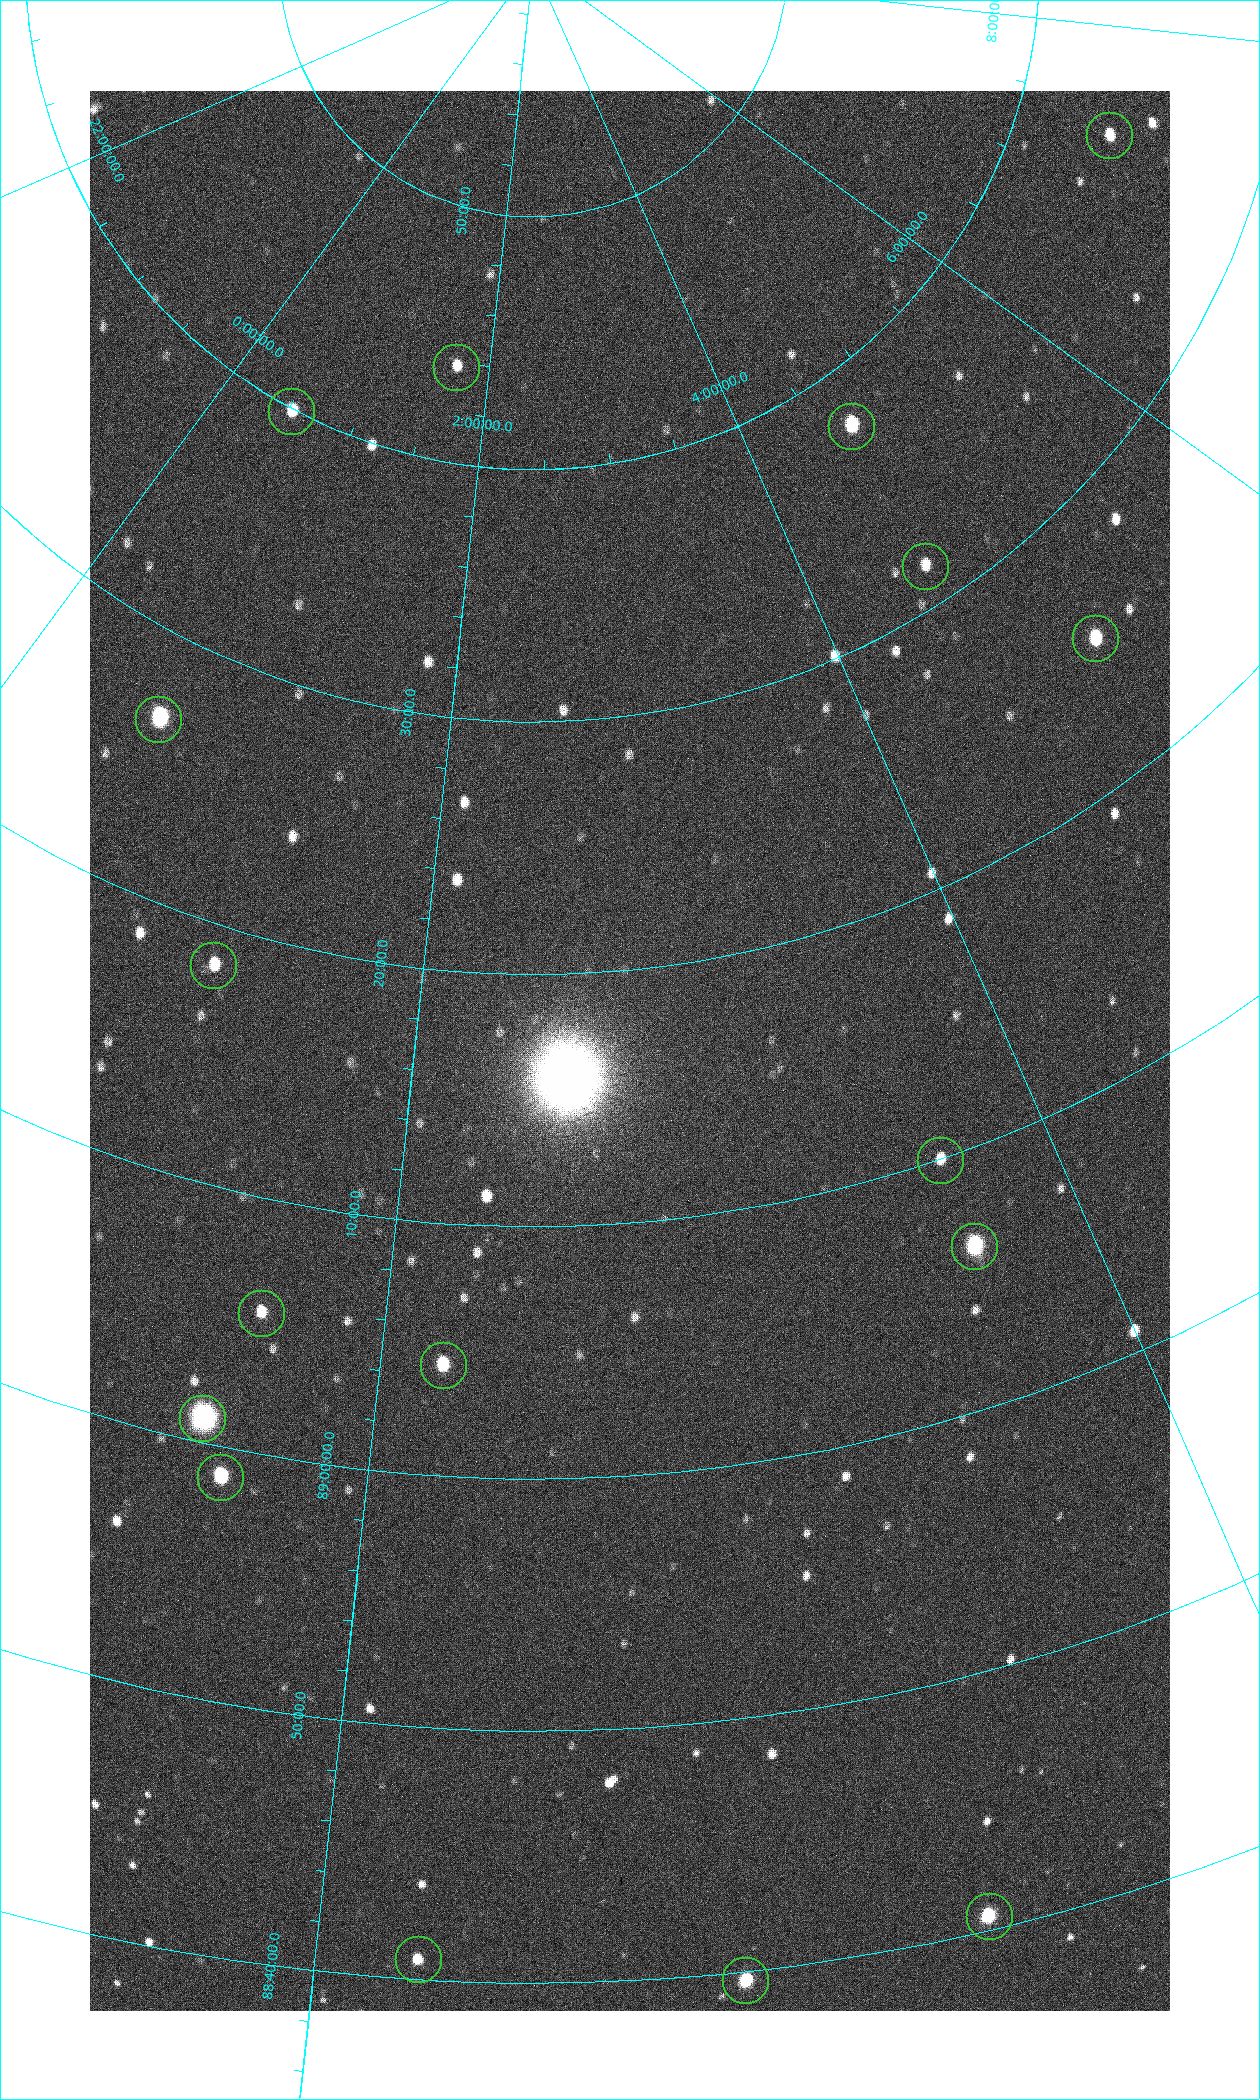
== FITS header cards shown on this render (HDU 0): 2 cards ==
NAXIS1  =                 1080 / length of data axis 1
NAXIS2  =                 1920 / length of data axis 2

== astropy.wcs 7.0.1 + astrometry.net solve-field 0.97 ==
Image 1080 x 1920 px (HDU 0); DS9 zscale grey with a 90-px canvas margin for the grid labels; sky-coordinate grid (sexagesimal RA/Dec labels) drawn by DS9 from the SOLVED WCS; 17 Tycho-2 reference stars matched to detected sources circled (green)
Header WCS: none
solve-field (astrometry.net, Tycho-2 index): SOLVED blind (the file carries no WCS)
Solved WCS: RA---TAN-SIP/DEC--TAN-SIP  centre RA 02:45:11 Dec +89:17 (41.29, +89.28 deg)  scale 2.37 arcsec/px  FOV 42.7' x 76.1'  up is +5 deg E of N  parity flipped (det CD > 0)
(file carries no celestial WCS; the grid is the blind solution)
Tycho-2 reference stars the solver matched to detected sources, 17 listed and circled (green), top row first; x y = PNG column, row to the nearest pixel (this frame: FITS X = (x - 90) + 1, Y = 1920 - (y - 91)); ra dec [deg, ICRS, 3 dp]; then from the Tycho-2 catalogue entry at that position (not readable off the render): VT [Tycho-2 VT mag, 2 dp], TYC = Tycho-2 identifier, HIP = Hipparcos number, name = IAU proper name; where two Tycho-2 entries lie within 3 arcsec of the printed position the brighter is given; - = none
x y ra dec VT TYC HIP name
1109 135 109.548 +89.604 10.58 4630-45-1 - -
456 367 25.399 +89.729 11.04 4627-64-1 - -
291 411 7.906 +89.665 10.51 4627-6-1 - -
851 426 70.692 +89.630 9.34 4629-37-1 - -
925 566 69.250 +89.526 11.02 4629-45-1 - -
1095 638 75.971 +89.421 9.41 4629-33-1 - -
158 719 9.931 +89.444 8.22 4627-49-1 3128 -
213 965 18.559 +89.307 10.52 4627-75-1 - -
940 1160 55.017 +89.166 11.19 4628-70-1 - -
974 1246 55.225 +89.105 8.15 4628-68-1 17195 -
261 1313 24.867 +89.092 10.76 4627-125-1 - -
443 1365 32.549 +89.073 9.84 4628-149-1 - -
202 1418 23.461 +89.016 6.47 4627-259-1 7283 -
220 1477 24.587 +88.980 9.00 4627-86-1 - -
989 1916 49.382 +88.676 8.64 4628-25-1 - -
418 1959 32.945 +88.680 10.72 4628-99-1 - -
745 1980 42.246 +88.661 8.90 4628-20-1 - -